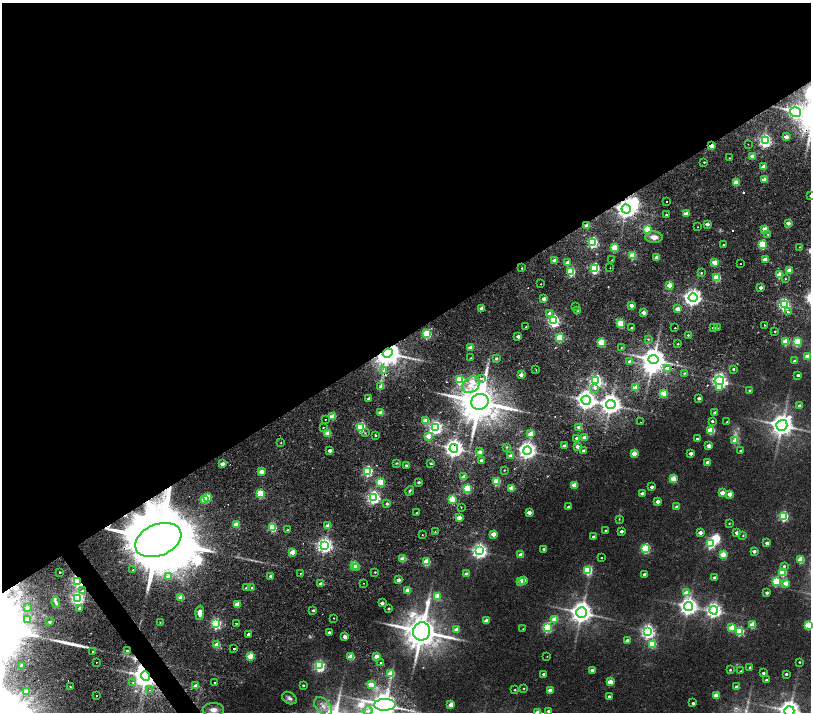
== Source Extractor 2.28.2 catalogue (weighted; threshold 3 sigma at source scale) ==
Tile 2 of 4 x 4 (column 2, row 1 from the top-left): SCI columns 1619-3236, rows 4595-6014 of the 6477 x 6411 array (HDU 1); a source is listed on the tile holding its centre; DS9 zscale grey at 2 x 2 block average (1 PNG px = mean of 2 x 2 image px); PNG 813 x 714 px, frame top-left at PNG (2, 3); each listed source drawn as its Kron ellipse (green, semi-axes under 4 px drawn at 4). Shown black and unused: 48% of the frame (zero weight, under 2 of 4 exposures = <1% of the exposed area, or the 3 px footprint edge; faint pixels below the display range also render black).
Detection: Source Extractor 2.28.2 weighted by HDU 2 'WHT'; one run over the whole footprint, this tile lists its part. Background 0.0265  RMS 0.0051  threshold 0.023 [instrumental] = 3 sigma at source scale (4.5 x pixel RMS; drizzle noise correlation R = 1.50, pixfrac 1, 0.0396/0.0396 arcsec/px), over >= 5 px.
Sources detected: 343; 1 too faint to see at this stretch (2 x 2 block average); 5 inside a brighter object's white glare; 4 cosmic-ray / hot-pixel residue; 2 long thin detections or spike segments (spike, bleed or trail) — neither listed nor drawn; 4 inside a brighter listed object's ellipse — not listed separately; the other 327 listed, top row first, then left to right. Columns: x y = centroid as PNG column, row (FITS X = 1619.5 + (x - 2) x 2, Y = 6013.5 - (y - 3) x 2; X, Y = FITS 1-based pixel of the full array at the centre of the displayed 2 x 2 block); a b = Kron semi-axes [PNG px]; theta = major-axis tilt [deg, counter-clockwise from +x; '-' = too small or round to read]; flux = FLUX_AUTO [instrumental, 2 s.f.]
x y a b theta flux
795 112 6 4 -14 160
786 137 3 2 - 8.3
765 141 4 4 - 230
748 144 2 2 - 0.39
712 146 3 2 - 14
752 156 3 2 - 10
729 158 2 2 - 0.58
704 162 2 2 - 1.4
763 167 3 2 - 15
764 180 3 2 - 12
736 183 3 2 - 22
810 196 2 2 - 1.1
666 201 2 2 - 1.2
626 209 4 4 - 670
686 214 3 2 - 16
666 215 2 2 - 2.1
788 223 3 2 - 9.7
707 224 3 2 - 6.8
587 226 3 2 - 12
698 227 2 2 - 0.6
647 229 3 3 - 42
765 229 3 2 - 16
768 234 3 3 - 1.1
654 237 8 5 -4 7.3
592 242 3 3 - 130
723 244 2 2 - 1.5
762 245 3 3 - 67
800 247 2 2 - 0.59
614 248 3 3 - 36
633 256 3 3 - 38
657 257 3 2 - 11
765 259 3 2 - 13
612 260 2 2 - 0.69
555 261 3 2 - 14
568 262 3 2 - 8.1
715 262 3 2 - 21
741 263 2 2 - 0.79
522 268 2 2 - 1.7
595 268 3 3 - 110
610 268 2 2 - 1.4
789 270 3 2 - 15
571 272 3 3 - 63
701 273 3 3 - 1.2
779 275 3 3 - 31
717 277 3 3 - 47
786 279 3 2 - 0.55
541 284 2 2 - 0.62
669 285 3 2 - 18
760 287 2 2 - 4.6
693 297 4 4 - 470
544 299 3 2 - 7.5
631 305 3 2 - 9.2
784 305 4 3 - 190
575 306 2 2 - 1.2
482 308 3 2 - 12
677 309 3 2 - 11
577 310 3 2 - 1.9
643 312 3 2 - 11
788 312 2 2 - 2.1
550 313 3 3 - 12
554 321 4 3 - 190
620 324 3 3 - 45
764 325 2 2 - 1.6
526 327 2 2 - 1
632 328 2 2 - 2.8
675 328 2 2 - 1.7
714 328 2 2 - 4.4
717 328 2 2 - 2.1
775 331 2 2 - 0.9
427 334 3 3 - 74
688 335 2 2 - 1.3
518 336 3 2 - 4.2
560 338 3 3 - 51
648 339 3 2 - 0.8
601 342 3 3 - 57
785 342 3 3 - 35
797 342 4 3 - 47
678 344 2 2 - 0.87
621 347 2 2 - 0.55
470 348 3 2 - 10
388 353 5 4 - 1800
808 356 3 3 - 23
471 358 3 2 - 0.63
496 358 3 3 - 2.1
653 360 5 4 - 1300
795 361 2 2 - 4.8
630 362 3 2 - 9
667 368 3 3 - 8.3
733 369 3 3 - 1.7
536 370 2 2 - 0.68
383 371 4 2 - 1.6
684 374 3 2 - 1
521 375 3 2 - 7
798 375 2 2 - 3.2
481 378 2 2 - 3.5
460 380 3 3 - 61
596 381 4 4 - 200
720 381 4 4 - 330
471 385 9 7 38 13
381 387 3 3 - 7.6
719 387 4 3 - 13
595 388 3 3 - 3
636 388 3 3 - 27
750 390 2 2 - 1.1
664 393 3 3 - 35
699 398 2 2 - 3.9
369 399 2 2 - 8
586 400 5 4 - 670
480 402 9 8 - 4300
611 404 5 4 - 800
800 406 3 2 - 5.2
381 413 3 2 - 19
715 413 2 2 - 4
333 416 3 2 - 28
325 420 2 2 - 0.56
425 421 3 2 - 14
712 421 2 2 - 2.3
641 422 2 2 - 0.76
727 422 2 2 - 1.2
782 425 5 5 - 1100
323 427 2 2 - 0.85
361 427 3 3 - 100
435 427 4 4 - 260
579 427 3 3 - 7.3
711 431 3 3 - 49
328 433 3 2 - 27
365 433 3 2 - 1
531 434 3 2 - 17
376 435 2 2 - 2.9
428 436 3 3 - 18
577 438 2 2 - 3.7
584 438 3 2 - 18
697 439 2 2 - 1.6
735 441 3 3 - 15
281 443 2 2 - 0.62
564 446 2 2 - 6.1
577 446 3 3 - 4.7
709 446 3 2 - 10
507 447 3 2 - 0.87
454 448 4 4 - 590
330 450 2 2 - 7.1
527 450 4 4 - 520
583 451 2 2 - 3.8
741 451 2 2 - 2.8
480 452 3 2 - 8.5
634 453 3 2 - 19
691 453 2 2 - 6.5
511 456 3 2 - 7.2
481 460 2 2 - 3.2
708 462 3 2 - 9.6
397 463 3 2 - 0.87
222 464 3 2 - 9.2
431 464 2 2 - 1.8
406 465 3 2 - 1.9
504 470 2 2 - 0.71
368 471 3 3 - 120
262 472 3 2 - 15
464 477 3 2 - 11
673 479 3 3 - 31
381 482 3 3 - 53
419 482 2 2 - 2.4
497 482 3 3 - 40
575 485 3 3 - 26
652 487 2 2 - 4.4
511 488 3 2 - 16
467 489 3 3 - 67
410 491 5 3 - 1.6
642 493 2 2 - 5
722 493 3 2 - 14
260 494 3 3 - 57
730 494 3 2 - 15
208 497 3 3 - 45
373 497 4 4 - 250
204 499 3 3 - 22
452 499 3 3 - 45
658 501 3 2 - 8.7
387 504 2 2 - 2.5
461 507 2 2 - 0.57
568 507 2 2 - 2.4
677 507 3 2 - 6.4
529 512 3 2 - 11
417 513 2 2 - 1.1
784 516 3 3 - 95
459 518 3 2 - 18
619 519 3 3 - 0.83
729 523 2 2 - 0.83
236 524 3 2 - 24
328 526 3 2 - 14
272 528 3 3 - 60
288 530 2 2 - 2.5
606 531 2 2 - 1.6
621 531 2 2 - 4.1
435 532 2 2 - 0.7
700 533 3 2 - 8.5
737 533 2 2 - 5.6
493 534 3 2 - 16
422 535 2 2 - 0.98
743 535 3 3 - 1
593 537 2 2 - 3.1
158 540 24 15 23 22000
767 543 2 2 - 4.9
710 544 3 3 - 90
325 546 4 4 - 380
646 548 3 3 - 90
544 549 2 2 - 2.1
480 551 4 4 - 380
754 551 2 2 - 4.9
292 552 3 2 - 16
521 555 3 2 - 14
723 555 3 3 - 31
601 558 2 2 - 0.71
403 559 3 3 - 21
801 560 3 3 - 36
427 562 3 3 - 43
354 565 3 3 - 38
784 566 3 3 - 2.1
357 567 3 2 - 11
133 570 2 2 - 1.4
588 570 4 3 - 73
375 572 2 2 - 0.91
60 573 2 2 - 1.8
300 573 2 2 - 0.88
783 573 3 3 - 50
466 574 3 2 - 9.7
644 574 2 2 - 3.8
169 576 3 3 - 13
270 576 2 2 - 2.5
715 578 2 2 - 4.3
398 580 2 2 - 8.2
524 580 2 2 - 13
78 581 4 2 - 230
521 581 3 3 - 21
776 582 3 3 - 68
363 583 2 2 - 1
786 583 3 2 - 19
320 584 2 2 - 5.4
246 588 2 2 - 2
252 588 3 2 - 1.7
408 590 3 2 - 18
82 591 4 4 - 2.4
686 593 3 2 - 17
767 593 2 2 - 3.7
437 596 3 3 - 32
77 598 4 4 - 250
181 598 3 2 - 21
56 602 6 3 -81 2.1
382 603 2 2 - 5.7
237 604 3 2 - 23
688 606 4 4 - 560
27 608 4 4 - 5.1
79 608 3 3 - 3.6
389 609 2 2 - 1.8
313 610 2 2 - 1.8
714 610 4 4 - 360
200 613 7 4 87 7.4
581 613 5 5 - 1000
334 618 2 2 - 1.2
27 619 3 3 - 5.8
555 619 3 3 - 27
486 621 3 2 - 11
49 622 3 2 - 3.3
160 622 2 2 - 0.61
236 623 2 2 - 1.6
216 624 3 3 - 140
752 625 3 3 - 33
809 625 3 3 - 47
547 627 3 3 - 99
732 628 3 3 - 24
523 629 2 2 - 0.73
457 630 3 2 - 11
422 631 9 8 - 3100
740 631 3 3 - 73
329 632 2 2 - 4.8
648 632 4 4 - 300
248 634 2 2 - 3.6
345 637 2 2 - 12
627 640 2 2 - 5.9
652 644 3 3 - 50
217 645 3 2 - 23
234 649 2 2 - 3.8
127 650 3 2 - 2.7
92 652 2 2 - 1
250 656 3 3 - 37
376 656 3 2 - 14
547 656 2 2 - 0.49
351 657 3 3 - 33
96 662 2 2 - 2.3
799 662 2 2 - 1.2
381 663 2 2 - 2.2
22 666 2 2 - 6.8
319 666 4 3 - 160
750 667 2 2 - 2
592 670 2 2 - 5.2
730 670 2 2 - 1.5
741 671 2 2 - 0.87
391 673 3 3 - 27
763 673 2 2 - 3.2
544 674 3 2 - 3
786 674 2 2 - 2.2
146 676 5 4 - 1200
766 680 2 2 - 2.1
133 682 2 2 - 0.6
215 682 2 2 - 1.4
610 682 3 2 - 25
371 684 3 3 - 7.2
303 685 2 2 - 1.7
70 686 2 2 - 2.8
196 686 2 2 - 10
737 687 3 2 - 10
524 688 3 2 - 0.66
149 690 2 2 - 0.67
515 690 2 2 - 0.96
550 690 3 2 - 12
27 691 2 2 - 12
716 695 3 2 - 21
97 696 2 2 - 1.6
609 696 2 2 - 2.2
289 698 8 5 -33 3.4
693 703 2 2 - 2.9
385 705 11 6 1 1600
451 705 3 2 - 17
323 706 10 6 -48 8
213 710 11 6 3 7.6
368 711 5 4 - 3.9
549 711 2 2 - 7.1
789 711 5 5 - 1000
538 712 3 2 - 20
Overlapping masked pixels (flux is a lower limit): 12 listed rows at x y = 795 112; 712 146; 626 209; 587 226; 765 229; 388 353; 586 400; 454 448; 158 540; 78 581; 127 650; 146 676
Isophote crosses this tile's border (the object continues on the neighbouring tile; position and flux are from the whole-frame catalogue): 7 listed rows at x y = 810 196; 808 356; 809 625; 385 705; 549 711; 789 711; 538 712